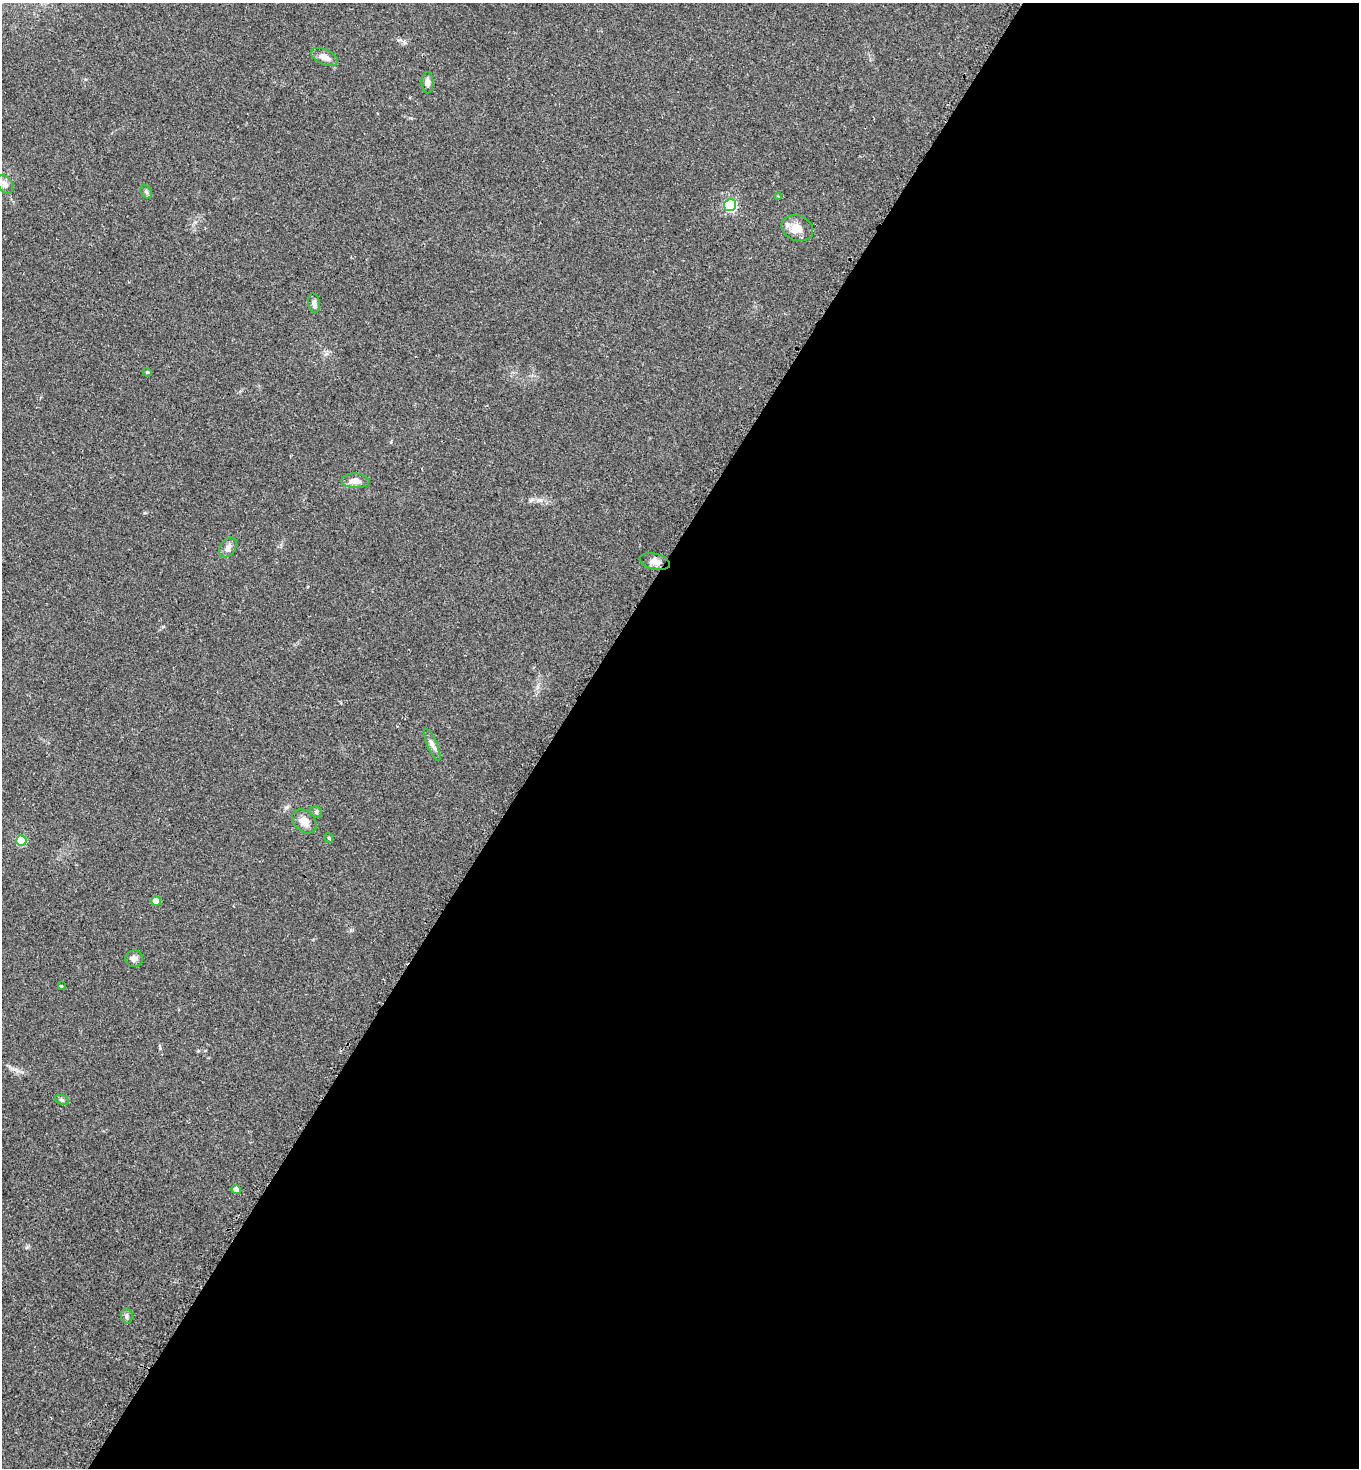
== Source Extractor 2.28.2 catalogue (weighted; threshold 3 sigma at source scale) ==
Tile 12 of 4 x 4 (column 4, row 3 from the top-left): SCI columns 4376-5732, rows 1476-2941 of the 5885 x 5880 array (HDU 1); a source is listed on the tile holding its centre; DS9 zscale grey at full resolution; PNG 1361 x 1470 px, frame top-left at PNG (2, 3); each listed source drawn as its Kron ellipse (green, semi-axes under 4 px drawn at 4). Shown black and unused: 59% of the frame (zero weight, under 2 of 3 exposures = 1% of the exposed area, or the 3 px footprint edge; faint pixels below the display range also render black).
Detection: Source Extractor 2.28.2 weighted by HDU 2 'WHT'; one run over the whole footprint, this tile lists its part. Background 0.0466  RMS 0.0069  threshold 0.0309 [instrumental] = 3 sigma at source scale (4.5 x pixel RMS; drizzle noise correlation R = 1.50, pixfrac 1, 0.05/0.05 arcsec/px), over >= 5 px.
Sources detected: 24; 1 inside a brighter listed object's ellipse — not listed separately; the other 23 listed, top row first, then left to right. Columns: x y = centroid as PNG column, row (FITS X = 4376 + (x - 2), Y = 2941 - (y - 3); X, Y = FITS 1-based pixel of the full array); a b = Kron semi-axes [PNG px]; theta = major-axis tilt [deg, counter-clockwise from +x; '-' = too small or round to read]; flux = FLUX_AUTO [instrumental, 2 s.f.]
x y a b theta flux
324 57 14 7 -24 5.1
428 83 11 6 -89 3.3
5 184 10 7 -56 3.3
146 192 7 5 -59 1.4
778 196 3 3 - 0.69
730 205 6 6 - 88
797 228 16 12 -24 8.4
314 303 10 6 -79 3.1
147 372 4 3 - 0.61
355 481 14 7 -3 5.5
228 547 11 7 54 3.5
655 562 15 7 -13 4.6
432 745 17 5 -67 3.2
316 812 6 5 - 1
304 821 14 10 -44 6.9
329 838 5 4 - 0.8
21 840 5 5 - 26
156 901 5 5 - 8.9
134 959 9 8 - 2.9
61 986 3 3 - 2.8
62 1100 7 4 -20 1.3
236 1189 4 4 - 4
127 1316 8 6 -82 1.7